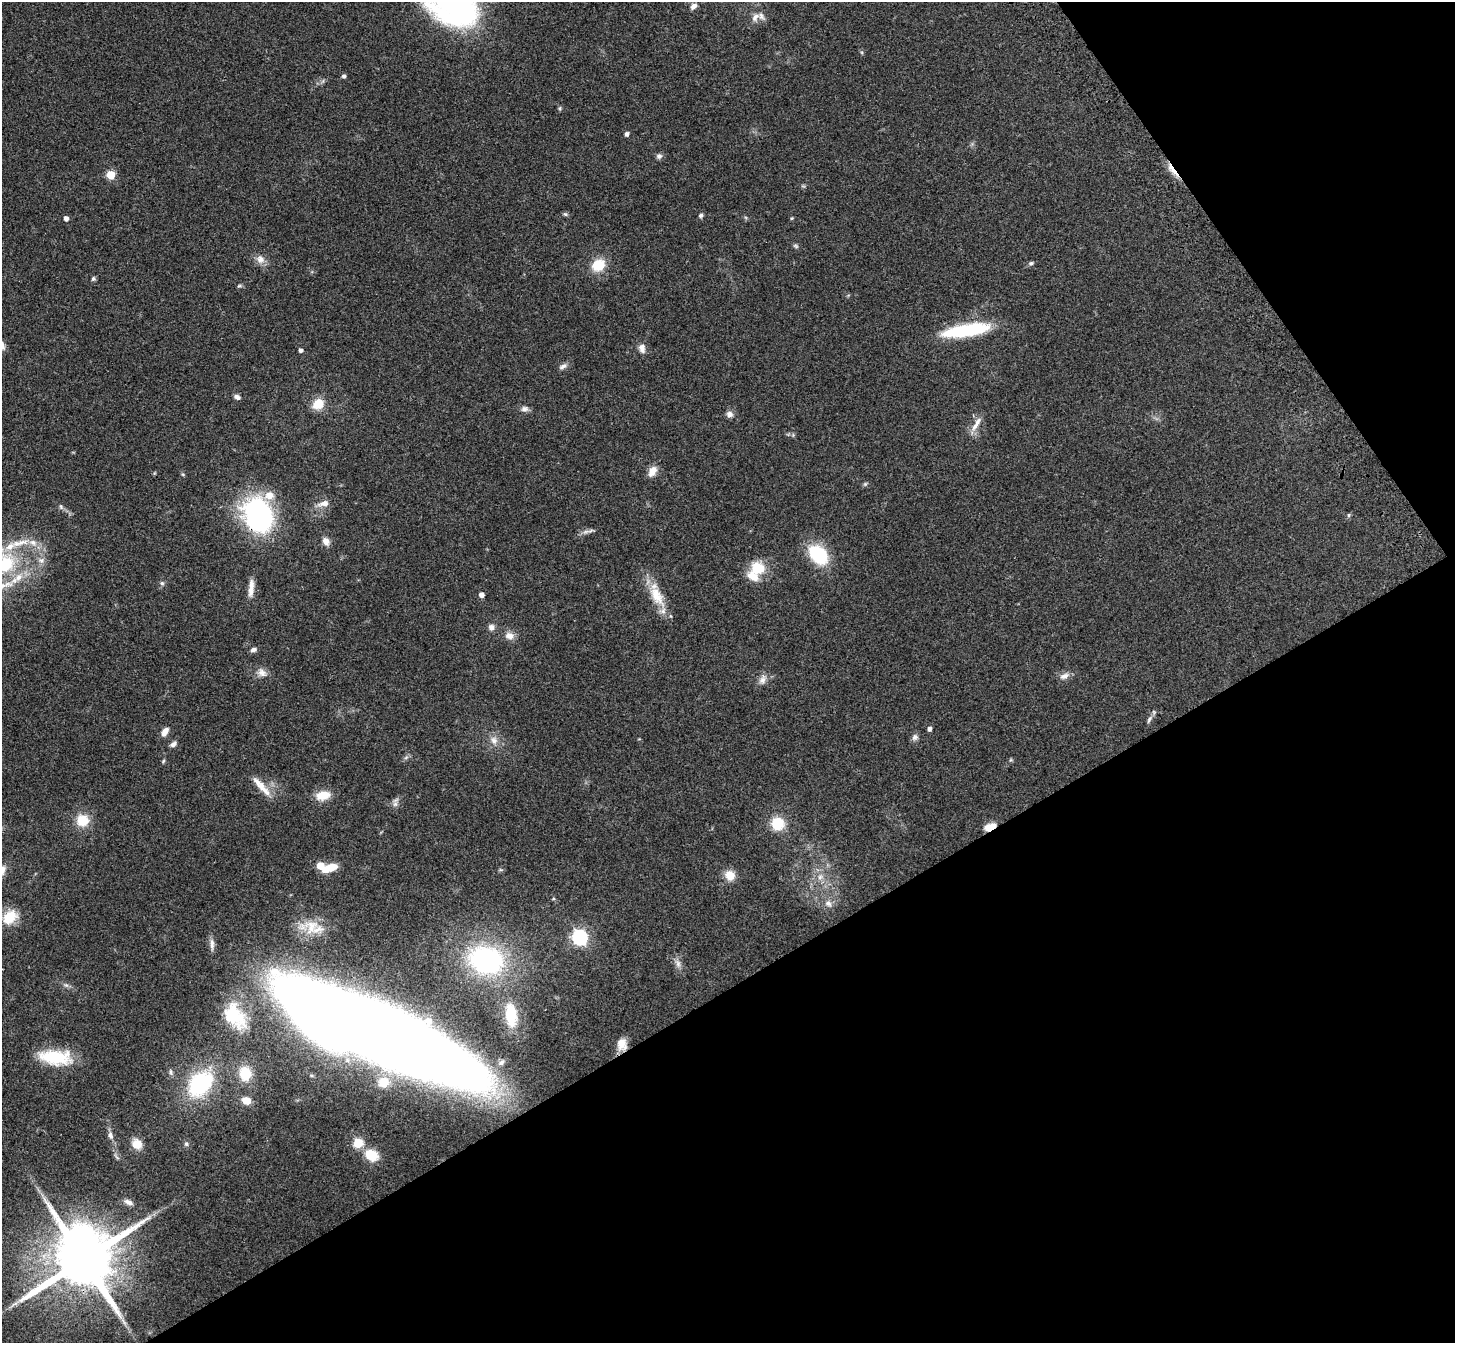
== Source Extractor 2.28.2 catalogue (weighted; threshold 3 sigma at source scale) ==
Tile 12 of 4 x 4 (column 4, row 3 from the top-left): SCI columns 4438-5890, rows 1558-2898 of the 5973 x 5932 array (HDU 1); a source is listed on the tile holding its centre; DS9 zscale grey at full resolution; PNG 1457 x 1345 px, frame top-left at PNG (2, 2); no overlay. Shown black and unused: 32% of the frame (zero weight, under 3 of 4 exposures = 5% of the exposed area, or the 3 px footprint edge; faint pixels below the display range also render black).
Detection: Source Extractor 2.28.2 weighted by HDU 2 'WHT'; one run over the whole footprint, this tile lists its part. Background 0.0835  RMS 0.0064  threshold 0.0287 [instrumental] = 3 sigma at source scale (4.5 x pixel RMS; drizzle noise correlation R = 1.50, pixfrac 1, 0.05/0.05 arcsec/px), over >= 5 px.
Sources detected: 102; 1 inside a brighter object's white glare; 1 long thin detection or spike segment (spike, bleed or trail) — not listed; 10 inside a brighter listed object's ellipse — not listed separately; the other 90 listed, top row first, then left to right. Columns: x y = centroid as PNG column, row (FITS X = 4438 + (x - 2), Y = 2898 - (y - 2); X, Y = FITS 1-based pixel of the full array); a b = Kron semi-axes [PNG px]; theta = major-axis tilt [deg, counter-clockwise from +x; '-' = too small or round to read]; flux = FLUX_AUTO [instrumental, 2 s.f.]
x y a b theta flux
693 6 9 7 38 3.2
755 17 13 9 42 4.1
344 76 4 4 - 1.8
627 134 4 4 - 2.3
659 156 7 7 - 2
1173 170 25 5 -51 6.7
111 175 5 5 - 24
565 214 7 5 -16 1.1
701 216 5 5 - 1.4
66 218 4 4 - 3.1
792 218 5 4 - 0.6
796 246 8 5 -27 1.1
260 259 14 10 -48 4.7
1031 263 7 5 26 1.4
598 265 13 11 34 16
93 279 6 5 - 1.1
239 286 6 4 2 0.92
966 330 53 13 10 43
642 348 12 8 -75 3.6
300 350 4 4 - 2
563 366 12 6 34 2.3
237 397 7 5 -24 2.3
318 404 12 10 35 12
524 409 10 8 1 2.5
729 414 8 8 - 2.7
976 424 24 7 58 5.5
793 435 5 5 - 0.9
652 471 14 9 60 5.6
865 484 7 4 45 0.98
324 503 17 8 12 4.8
61 507 8 5 -74 1.4
1349 515 5 5 - 0.91
258 517 33 25 -69 130
586 532 11 5 20 2.4
326 541 10 8 -58 4
818 554 21 15 -47 36
4 563 39 35 -4 70
757 568 17 16 - 16
162 583 7 6 - 1.3
251 588 24 7 85 5.6
481 595 4 4 - 3.3
656 595 33 15 -61 17
491 627 8 8 - 2.7
509 636 12 10 -12 4.8
253 650 8 5 20 2.2
262 673 15 11 -31 4.7
1064 676 15 8 25 3.6
763 680 15 9 67 4
1149 719 13 5 59 2.1
929 729 4 4 - 2.4
165 732 11 7 58 4
915 737 9 8 - 2.3
494 740 12 9 -66 4.7
173 744 9 5 36 2.2
163 761 6 4 48 0.81
263 788 30 9 -51 8.7
323 795 18 11 12 9.6
395 804 8 7 - 2.2
82 820 16 16 - 12
778 824 13 12 - 17
990 827 15 7 21 6.6
320 866 5 5 - 13
329 868 18 8 19 11
730 875 12 11 - 7.9
820 877 11 8 61 4
553 899 5 3 - 0.62
828 903 10 9 - 3.9
10 917 13 10 42 21
311 927 23 20 56 16
580 937 7 6 - 160
212 944 17 6 -87 3.3
486 960 35 26 -15 100
678 963 13 7 -68 3.4
511 1015 26 13 -84 24
235 1016 35 21 -58 28
389 1036 152 38 -26 2300
622 1044 15 12 -86 7.1
55 1057 37 16 -6 30
171 1072 9 5 -77 1.5
245 1073 15 13 -84 16
383 1082 16 14 18 13
200 1084 29 20 47 62
246 1100 9 7 -22 7.3
110 1135 11 7 -70 2.7
358 1143 5 5 - 34
137 1144 11 10 - 8.3
186 1144 6 6 - 1.4
371 1155 11 9 -27 20
128 1202 12 6 -22 3.1
83 1259 19 16 35 6700
Overlapping masked pixels (flux is a lower limit): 5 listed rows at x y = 1173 170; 258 517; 990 827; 622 1044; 83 1259
Isophote crosses this tile's border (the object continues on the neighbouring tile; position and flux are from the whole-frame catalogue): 1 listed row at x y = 4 563